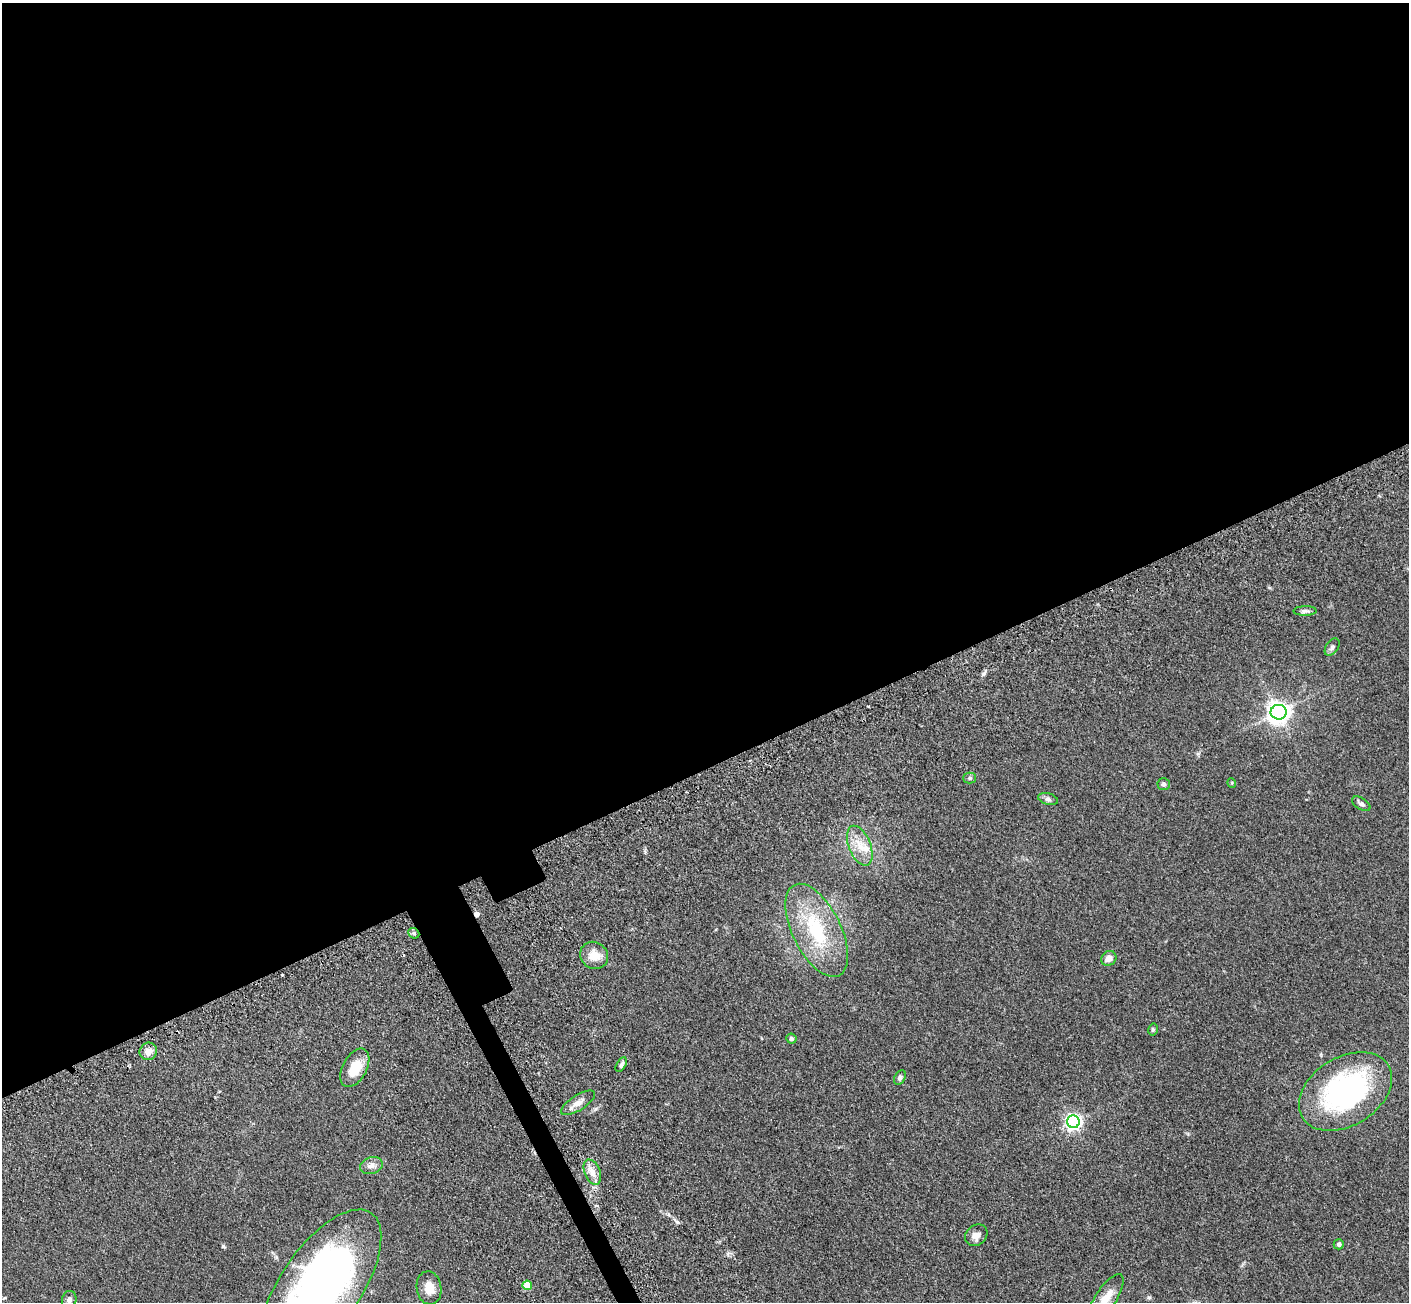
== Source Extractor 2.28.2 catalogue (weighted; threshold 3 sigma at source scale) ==
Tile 2 of 4 x 4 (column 2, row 1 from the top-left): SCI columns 1564-2970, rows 4374-5673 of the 5945 x 5933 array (HDU 1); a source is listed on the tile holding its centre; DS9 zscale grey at full resolution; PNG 1411 x 1304 px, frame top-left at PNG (2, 3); each listed source drawn as its Kron ellipse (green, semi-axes under 4 px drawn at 4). Shown black and unused: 60% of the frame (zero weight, under 3 of 5 exposures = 10% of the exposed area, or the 3 px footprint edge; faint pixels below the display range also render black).
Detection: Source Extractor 2.28.2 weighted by HDU 2 'WHT'; one run over the whole footprint, this tile lists its part. Background 0.246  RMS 0.0083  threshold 0.0373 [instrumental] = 3 sigma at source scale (4.5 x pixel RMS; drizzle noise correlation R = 1.50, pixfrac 1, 0.05/0.05 arcsec/px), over >= 5 px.
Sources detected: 36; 1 inside a brighter object's white glare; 3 cosmic-ray / hot-pixel residue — neither listed nor drawn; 1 inside a brighter listed object's ellipse — not listed separately; the other 31 listed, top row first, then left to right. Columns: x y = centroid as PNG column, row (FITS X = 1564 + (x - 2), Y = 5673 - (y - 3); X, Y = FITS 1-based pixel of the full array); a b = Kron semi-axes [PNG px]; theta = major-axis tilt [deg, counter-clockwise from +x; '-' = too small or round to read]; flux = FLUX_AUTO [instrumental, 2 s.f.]
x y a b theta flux
1305 611 11 4 1 2.3
1332 647 10 6 54 2.3
1279 712 8 7 - 590
970 778 6 5 - 1.8
1232 783 5 3 - 0.68
1164 784 6 6 - 1.8
1048 799 10 5 -15 2.3
1361 804 10 5 -32 2.4
860 846 21 11 -68 13
817 930 51 24 -63 57
414 933 6 5 - 1.4
594 955 14 13 - 11
1109 958 8 7 - 4.6
1153 1029 6 4 77 1.4
791 1039 5 5 - 1.7
148 1051 9 8 - 6.5
621 1065 8 4 58 2.1
355 1068 21 12 61 16
900 1078 7 5 62 2.1
1345 1091 50 34 32 150
578 1103 19 7 32 6
1073 1122 6 6 - 240
371 1166 11 8 16 4.3
592 1172 13 8 -68 6.7
976 1235 12 10 39 5.3
1339 1244 5 5 - 1.8
527 1285 5 5 - 16
321 1286 88 40 55 430
429 1288 17 12 -81 9.9
1106 1298 28 10 57 12
69 1299 9 7 75 4.2
Isophote crosses this tile's border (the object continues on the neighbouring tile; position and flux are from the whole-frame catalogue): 2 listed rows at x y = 321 1286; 1106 1298
Unlisted compact peaks at least as high as the median listed source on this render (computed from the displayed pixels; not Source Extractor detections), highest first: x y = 677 1222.